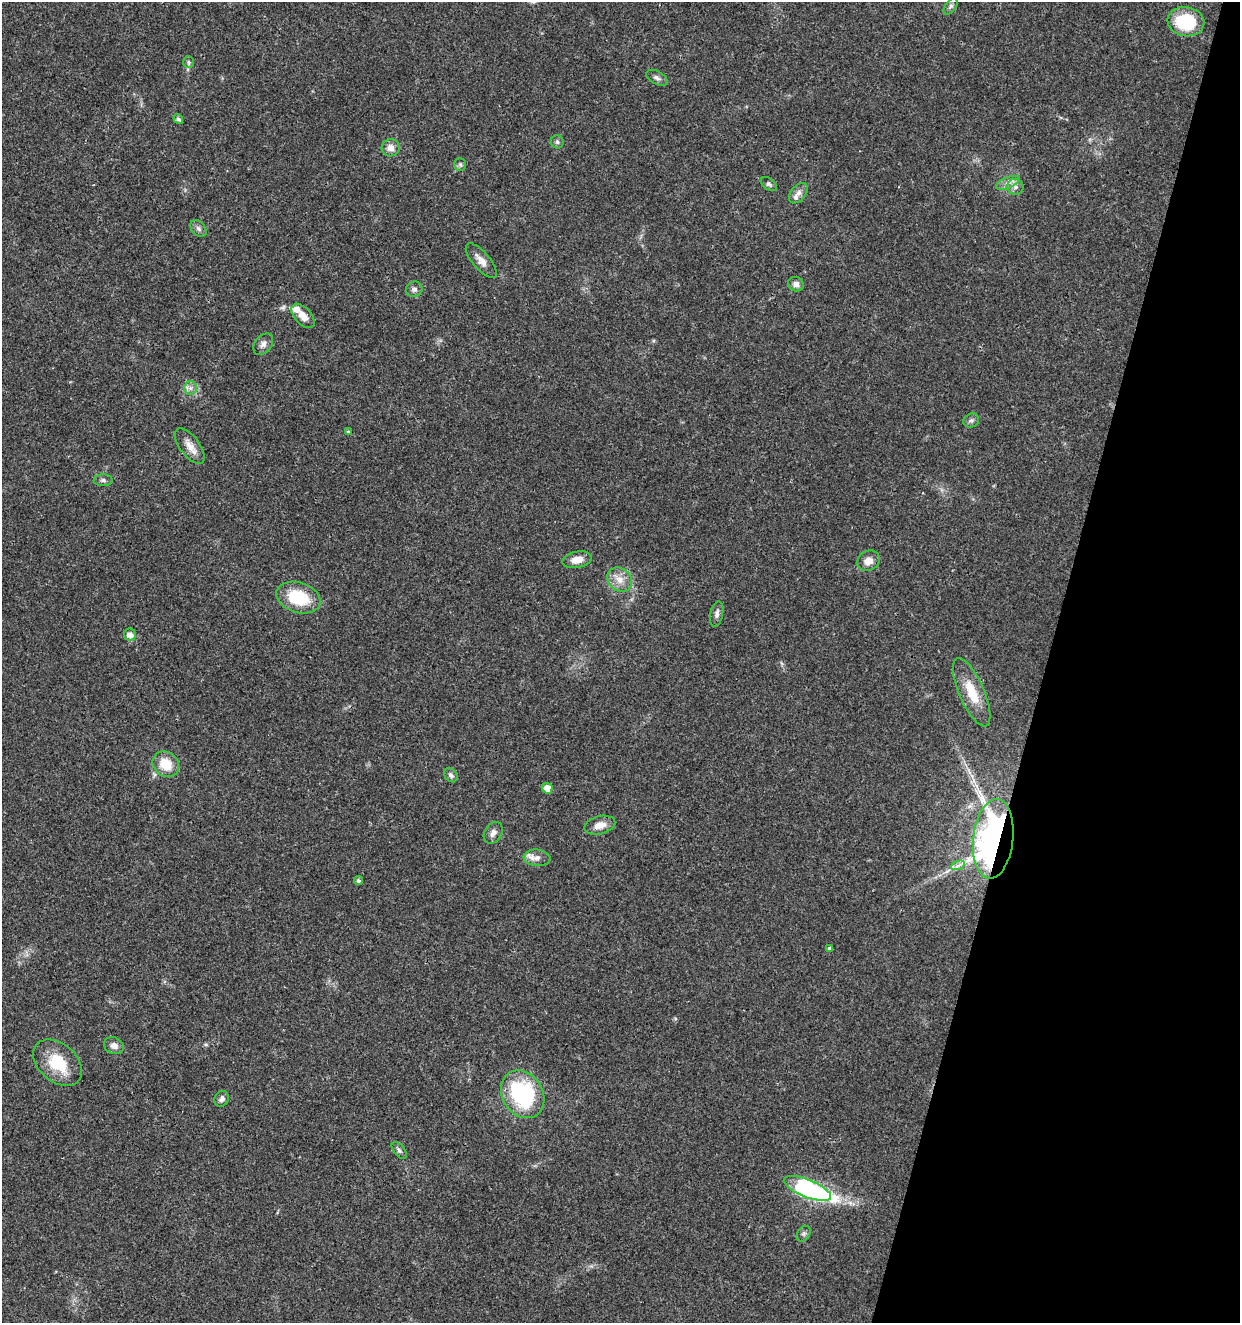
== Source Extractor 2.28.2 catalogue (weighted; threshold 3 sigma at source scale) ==
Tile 8 of 4 x 4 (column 4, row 2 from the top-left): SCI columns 4002-5239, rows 2645-3965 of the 5462 x 5297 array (HDU 1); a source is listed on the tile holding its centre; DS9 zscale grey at full resolution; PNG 1242 x 1325 px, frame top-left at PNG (2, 2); each listed source drawn as its Kron ellipse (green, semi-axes under 4 px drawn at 4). Shown black and unused: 16% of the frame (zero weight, under 3 of 4 exposures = <1% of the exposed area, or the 3 px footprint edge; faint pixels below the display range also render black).
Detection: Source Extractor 2.28.2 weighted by HDU 2 'WHT'; one run over the whole footprint, this tile lists its part. Background 0.0181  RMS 0.002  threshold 0.00906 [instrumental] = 3 sigma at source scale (4.5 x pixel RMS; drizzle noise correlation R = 1.50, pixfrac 1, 0.0396/0.0396 arcsec/px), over >= 5 px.
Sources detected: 49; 2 inside a brighter listed object's ellipse — not listed separately; the other 47 listed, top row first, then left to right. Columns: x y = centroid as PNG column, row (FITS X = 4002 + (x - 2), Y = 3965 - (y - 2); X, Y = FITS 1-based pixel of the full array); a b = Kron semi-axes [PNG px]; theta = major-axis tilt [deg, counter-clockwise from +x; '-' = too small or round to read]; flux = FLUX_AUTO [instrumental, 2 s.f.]
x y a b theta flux
951 6 9 5 54 0.47
1186 22 18 14 -9 11
189 62 6 5 - 0.39
657 78 12 6 -30 0.75
178 119 5 4 - 0.58
557 142 6 6 - 0.48
391 148 9 8 - 1.5
460 165 7 5 -89 0.4
1008 183 12 5 23 1
769 184 9 5 -36 0.5
1015 187 8 8 - 0.89
798 193 11 7 52 1
198 229 10 6 -50 0.67
481 261 21 8 -49 1.7
796 284 8 7 - 0.99
414 289 8 7 - 0.71
303 316 14 8 -47 1.9
263 344 12 8 51 1
190 388 7 6 - 0.76
971 420 8 6 26 0.6
348 432 4 4 - 0.34
190 446 21 10 -53 2.1
103 480 9 6 -1 0.58
577 560 15 8 11 2.4
868 561 11 9 30 1.7
620 580 13 11 -40 2.2
298 598 23 15 -18 9.1
717 614 13 6 80 0.84
130 635 6 6 - 1.3
972 692 37 12 -66 5.4
166 764 14 12 -41 4.4
451 775 8 6 -50 0.66
547 788 5 5 - 1.7
600 825 16 9 14 2
493 833 12 8 58 1
993 839 40 20 84 75
537 858 13 8 -6 1.4
958 865 7 4 20 0.57
358 881 4 4 - 0.45
829 948 4 4 - 0.41
114 1046 10 8 -22 1.1
58 1063 28 19 -41 7.7
523 1094 25 20 -58 20
222 1099 8 7 - 0.82
399 1150 10 5 -52 0.55
807 1188 25 8 -22 40
804 1234 8 6 55 0.54
Overlapping masked pixels (flux is a lower limit): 1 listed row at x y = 993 839